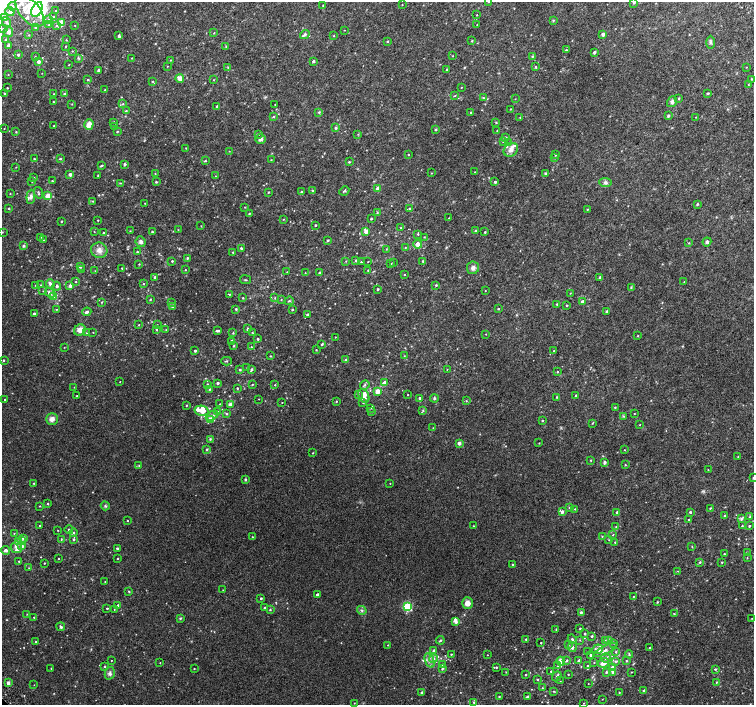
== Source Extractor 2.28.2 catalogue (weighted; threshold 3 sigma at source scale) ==
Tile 10 of 4 x 4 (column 2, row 3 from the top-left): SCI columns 1533-3036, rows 1581-2986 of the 6077 x 6036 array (HDU 1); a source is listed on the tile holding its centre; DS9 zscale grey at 2 x 2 block average (1 PNG px = mean of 2 x 2 image px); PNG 756 x 707 px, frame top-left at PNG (2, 2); each listed source drawn as its Kron ellipse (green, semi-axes under 4 px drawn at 4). Shown black and unused: <1% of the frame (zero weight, under 2 of 3 exposures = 2% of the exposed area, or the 3 px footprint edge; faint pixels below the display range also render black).
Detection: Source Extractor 2.28.2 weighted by HDU 2 'WHT'; one run over the whole footprint, this tile lists its part. Background 0.0287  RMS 0.011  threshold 0.0491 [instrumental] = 3 sigma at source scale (4.5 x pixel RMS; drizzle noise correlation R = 1.50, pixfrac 1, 0.0396/0.0396 arcsec/px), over >= 5 px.
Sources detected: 523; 3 inside a brighter object's white glare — neither listed nor drawn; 1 coinciding with a brighter row at this scale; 33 inside a brighter listed object's ellipse — not listed separately; the other 486 listed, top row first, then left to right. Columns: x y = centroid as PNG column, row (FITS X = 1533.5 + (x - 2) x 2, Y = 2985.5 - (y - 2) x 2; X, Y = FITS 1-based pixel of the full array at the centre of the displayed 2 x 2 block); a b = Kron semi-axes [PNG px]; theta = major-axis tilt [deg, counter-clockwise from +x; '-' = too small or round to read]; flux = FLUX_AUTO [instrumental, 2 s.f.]
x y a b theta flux
488 2 2 2 - 1.1
634 3 3 2 - 2.3
323 5 2 2 - 1.4
402 5 2 2 - 0.96
13 6 4 3 - 5.2
37 9 8 5 63 95
10 11 4 4 - 13
30 11 18 10 -49 48
56 11 3 2 - 2.1
477 15 2 2 - 1.2
4 17 3 3 - 7.4
53 17 3 3 - 5.2
48 20 4 4 - 4.2
553 20 3 2 - 1.9
6 22 5 3 - 4.5
62 22 3 3 - 22
49 25 4 3 - 3.2
57 25 3 3 - 2.5
75 25 2 2 - 1.1
477 25 2 2 - 1.1
35 28 3 3 - 2.6
3 29 2 2 - 1.4
344 30 2 2 - 1.3
9 32 5 4 - 7.6
214 33 2 2 - 1.3
305 34 5 3 - 4.4
603 34 2 2 - 17
29 35 2 2 - 1.2
119 36 3 2 - 5.2
333 36 2 2 - 1.4
5 40 2 2 - 1.5
66 40 3 2 - 1.5
387 41 2 2 - 2.7
472 41 3 2 - 2
711 42 6 3 89 4.1
8 45 3 2 - 4.2
66 46 2 2 - 1.3
226 46 3 2 - 1.6
566 50 3 3 - 2.5
72 51 3 3 - 1.8
594 52 3 3 - 4.9
18 55 2 2 - 3.8
35 56 2 2 - 1.3
453 56 3 2 - 1
533 56 3 2 - 2.1
78 58 4 3 - 3.4
131 58 2 2 - 1
171 60 3 2 - 1
39 61 3 3 - 7.5
313 61 2 2 - 5
69 65 2 2 - 1.2
167 66 2 2 - 1.1
228 67 3 2 - 1.4
535 67 2 2 - 2.3
746 67 2 2 - 1.2
99 70 2 2 - 10
447 70 3 2 - 4
42 73 2 2 - 0.81
8 74 3 2 - 1.1
180 78 4 3 - 17
88 79 2 2 - 1.5
752 79 3 3 - 2
213 80 2 2 - 1.1
153 81 2 2 - 1.7
748 84 3 2 - 1.1
462 87 2 2 - 0.84
7 88 2 2 - 1.6
105 90 2 2 - 1.3
4 93 3 2 - 2.3
708 93 4 2 - 2.3
54 94 2 2 - 1.3
64 94 3 3 - 2.8
455 96 3 2 - 1.6
483 98 3 3 - 2.7
678 98 3 2 - 1.6
515 99 2 2 - 0.74
53 101 2 2 - 1.3
672 102 6 4 54 9.1
72 104 3 2 - 1.2
123 104 3 3 - 2.4
275 105 2 2 - 1.2
217 106 2 2 - 3.2
510 109 2 2 - 1
126 111 3 3 - 2.8
319 112 3 3 - 2.2
471 112 3 2 - 2.1
668 116 4 3 - 3
274 117 3 3 - 2.4
520 117 2 2 - 1.2
696 117 2 2 - 1
114 122 3 2 - 1.7
496 122 3 2 - 1.5
89 125 5 4 - 19
53 126 2 2 - 1.1
115 126 3 2 - 3.2
4 128 2 2 - 0.9
336 128 3 2 - 4.3
436 129 3 3 - 1.8
497 130 3 2 - 1.4
16 132 2 2 - 1.5
117 132 3 2 - 1.6
258 134 3 2 - 1.6
358 134 3 2 - 1.5
505 137 3 2 - 2.8
260 139 5 4 - 7.9
503 141 3 3 - 3.9
509 142 3 2 - 1.7
186 148 2 2 - 1.2
511 150 8 6 41 15
229 151 2 2 - 0.83
408 154 2 2 - 1.2
555 155 3 2 - 1.6
554 158 3 2 - 2.1
34 159 2 2 - 1.9
60 159 3 3 - 2.5
271 160 2 2 - 1.2
205 161 3 2 - 2.1
349 162 3 2 - 1.9
125 164 3 3 - 2.8
101 166 4 2 - 2.4
16 167 2 2 - 1.1
475 172 2 2 - 0.98
431 173 3 2 - 1.1
545 173 4 3 - 2.8
70 174 2 2 - 12
155 174 2 2 - 0.88
98 175 2 2 - 1.8
215 176 2 2 - 1.1
34 178 2 2 - 1.7
32 181 2 2 - 1.4
52 181 2 2 - 1.9
156 182 3 2 - 2.2
495 182 2 2 - 4.1
605 182 6 4 -7 6.1
120 183 3 2 - 1.4
378 188 2 2 - 20
312 191 3 2 - 1.8
344 191 5 3 - 2.9
268 192 2 2 - 1.8
301 192 3 3 - 2.9
39 193 6 3 -70 2.7
10 194 2 2 - 1.2
48 196 3 2 - 34
31 197 7 4 85 7.8
93 201 2 2 - 1.3
145 203 2 2 - 0.88
697 204 3 2 - 2.4
245 207 2 2 - 1.2
9 208 2 2 - 2.1
410 209 3 2 - 3.8
587 209 3 2 - 1.5
249 213 2 2 - 1.5
377 213 4 2 - 2
449 218 2 2 - 1.3
283 219 3 2 - 1.1
371 219 2 2 - 1.9
98 220 2 2 - 1.3
61 221 2 2 - 1.5
315 225 2 2 - 2.3
201 226 2 2 - 0.96
401 228 3 3 - 2.1
178 230 2 2 - 1.1
94 231 2 2 - 1
130 231 2 2 - 1.3
366 231 4 3 - 14
475 231 3 3 - 2.5
2 232 3 2 - 1.5
152 232 2 2 - 1.9
485 232 2 2 - 2.7
103 233 2 2 - 1.5
418 234 3 2 - 1.8
40 237 2 2 - 1.8
424 237 3 2 - 1.2
43 240 3 3 - 1.9
328 240 3 3 - 2.4
141 242 5 5 - 7.3
707 242 4 4 - 5.4
689 243 3 2 - 1.5
417 244 4 4 - 17
24 246 3 3 - 3.2
405 247 2 2 - 1.3
241 248 3 2 - 2.7
386 249 2 2 - 1.1
99 250 8 7 - 16
137 252 2 2 - 1.7
233 252 2 2 - 1.6
187 258 3 3 - 2.5
356 260 3 3 - 3.2
172 261 2 2 - 2
346 261 3 2 - 1.3
423 261 3 2 - 1.9
361 262 2 2 - 1.9
368 262 3 2 - 0.99
393 262 2 2 - 1.4
391 263 2 2 - 1.5
139 264 2 2 - 1.6
80 267 3 3 - 5
122 268 2 2 - 1.6
473 268 6 6 - 9
81 270 2 2 - 1.3
185 270 2 2 - 1.4
368 270 2 2 - 1.7
95 271 2 2 - 0.82
287 272 2 2 - 1.1
305 273 2 2 - 1
319 273 2 2 - 4.4
404 275 2 2 - 1.3
155 277 2 2 - 4.4
600 277 2 2 - 4.6
246 280 6 2 -9 2.1
76 282 3 2 - 1
684 282 2 2 - 0.96
50 284 4 3 - 7.7
143 284 2 2 - 1.4
35 285 3 2 - 1.6
41 285 3 2 - 1.5
436 285 3 3 - 2.2
57 286 4 3 - 3.8
70 286 3 3 - 7.8
631 288 3 2 - 1.9
378 289 2 2 - 2.7
43 291 2 2 - 0.9
485 291 2 2 - 0.88
50 293 5 4 - 9.8
570 293 2 2 - 0.96
229 294 3 2 - 1.4
53 297 3 2 - 27
243 298 2 2 - 1.6
275 298 3 2 - 1.3
150 299 2 2 - 2.1
281 299 2 2 - 1.2
289 301 5 2 - 2.3
102 302 3 2 - 1.6
172 302 3 2 - 2
582 302 3 2 - 8.4
557 304 3 2 - 1.9
567 305 2 2 - 2.3
172 307 4 3 - 2.5
56 309 3 2 - 1.1
236 309 3 3 - 3.4
498 309 2 2 - 2.2
292 310 2 2 - 2.1
606 311 3 2 - 2
87 312 5 3 - 5.1
34 314 2 2 - 6.2
307 314 3 2 - 2.9
139 325 2 2 - 1.2
157 325 2 2 - 1.2
248 329 2 2 - 6
80 330 6 5 - 13
156 330 2 2 - 1.6
166 330 3 2 - 1.7
217 331 3 3 - 4.3
93 332 2 2 - 1.1
252 332 3 2 - 1.1
87 333 3 2 - 2.4
233 333 3 2 - 1.8
486 334 2 2 - 0.9
638 336 2 2 - 1.4
335 337 2 2 - 1.1
258 339 2 2 - 3.3
232 341 3 2 - 4.7
322 344 3 2 - 2.4
234 346 3 2 - 2
64 347 2 2 - 0.95
251 347 3 2 - 1.4
316 350 2 2 - 1.3
195 351 2 2 - 4.7
554 351 2 2 - 1.9
270 356 3 2 - 1.5
404 356 2 2 - 1.1
4 360 3 2 - 1.9
346 360 3 3 - 3
226 361 5 2 - 2.3
247 368 2 2 - 1.4
251 369 4 2 - 4
447 369 2 2 - 1.1
240 370 3 3 - 3.1
557 372 2 2 - 2
120 382 2 2 - 0.93
218 383 2 2 - 4.7
384 383 2 2 - 20
207 384 3 2 - 1.8
252 385 3 2 - 1.5
275 385 2 2 - 1.7
365 385 5 3 - 4.4
74 387 2 2 - 0.81
237 388 2 2 - 2.1
210 389 3 2 - 2.1
377 391 3 3 - 26
358 395 2 2 - 1.1
408 395 2 2 - 1.3
576 395 2 2 - 3.4
77 396 2 2 - 2.1
364 396 7 5 -64 13
557 397 2 2 - 2.2
420 398 3 2 - 5.1
434 398 4 3 - 2.8
259 399 2 2 - 0.8
5 400 2 2 - 2.9
336 401 3 2 - 1.5
466 401 3 2 - 1.3
282 402 2 2 - 1.1
363 403 3 2 - 1.8
220 404 2 2 - 0.96
186 405 2 2 - 2.1
230 405 2 2 - 18
615 407 3 2 - 1.7
371 408 3 2 - 1.7
423 410 3 3 - 2.1
202 411 7 5 -11 20
218 412 4 3 - 3.4
371 412 3 2 - 1.6
634 413 3 2 - 1.1
226 414 3 3 - 2.5
212 416 7 4 29 7.8
623 416 3 2 - 1.9
52 419 6 6 - 12
210 419 3 3 - 13
542 421 2 2 - 2.2
592 423 3 2 - 1.3
640 425 2 2 - 0.98
433 428 2 2 - 0.95
210 439 3 3 - 2.5
459 443 2 2 - 14
539 443 2 2 - 1
207 450 3 2 - 3.1
624 450 2 2 - 1.1
313 453 2 2 - 1.5
738 457 2 2 - 1.1
591 460 3 2 - 1.5
604 462 4 3 - 5
139 465 3 3 - 1.8
625 465 2 2 - 1.4
708 469 2 2 - 0.95
753 478 3 2 - 2.6
245 479 3 3 - 3.4
34 483 2 2 - 1.5
390 483 2 2 - 0.93
48 504 2 2 - 2.3
40 506 2 2 - 1.4
105 506 4 3 - 3.2
569 508 3 3 - 1.9
710 508 3 2 - 1.8
575 509 2 2 - 1.4
562 512 3 3 - 5.8
617 512 2 2 - 5.5
690 512 2 2 - 4.4
725 515 2 2 - 2.1
750 517 3 3 - 2.6
741 519 4 3 - 5.3
689 520 2 2 - 1.4
127 521 2 2 - 1.5
39 526 2 2 - 2.2
473 526 2 2 - 1.4
742 526 3 2 - 1.7
749 526 3 2 - 2.7
616 527 3 2 - 1.1
58 530 2 2 - 1.1
69 530 4 3 - 4.1
73 532 4 3 - 3.7
14 533 2 2 - 1.2
613 535 3 2 - 1.2
602 536 2 2 - 1.2
252 537 3 2 - 1.3
23 538 3 3 - 8.2
61 539 3 2 - 1.7
73 539 3 3 - 3.4
609 540 3 2 - 2.1
22 541 3 3 - 2.6
18 542 3 3 - 3.6
615 542 2 2 - 1.9
22 546 4 4 - 5.6
692 546 3 2 - 1.4
17 547 6 5 - 9.7
117 548 2 2 - 3.2
6 550 4 3 - 10
747 553 3 3 - 1.6
724 554 2 2 - 2.1
747 558 2 2 - 1
59 559 2 2 - 1.2
117 559 2 2 - 1.6
19 561 2 2 - 2.1
700 562 3 3 - 2.7
722 562 2 2 - 1.6
44 563 2 2 - 1.5
512 565 2 2 - 1.6
29 568 2 2 - 1.1
678 571 2 2 - 1.1
105 581 2 2 - 1.1
223 590 3 2 - 1.1
129 591 3 2 - 1.9
317 595 2 2 - 7.5
633 596 2 2 - 1.3
261 598 2 2 - 3.3
657 602 3 2 - 2
467 603 6 5 - 16
118 605 3 3 - 3.9
407 607 3 3 - 220
107 608 2 2 - 1.8
264 608 2 2 - 2
114 609 2 2 - 1
270 610 3 3 - 1.9
362 610 5 3 - 4.1
581 612 3 2 - 3.5
27 614 2 2 - 0.99
674 614 3 2 - 1.4
34 617 2 2 - 1.5
180 618 4 3 - 2.2
752 618 2 2 - 0.82
456 622 4 3 - 6.4
61 627 4 3 - 4.2
580 628 2 2 - 1.8
556 629 2 2 - 1.4
585 634 2 2 - 3
592 636 2 2 - 3.2
526 639 2 2 - 2.1
572 639 5 3 - 3.2
440 640 4 2 - 2.4
580 640 3 2 - 1.5
605 640 3 2 - 1.7
609 640 4 3 - 3.1
36 642 2 2 - 2.9
541 643 2 2 - 1.3
614 643 2 2 - 1.3
568 644 3 3 - 2.3
388 645 2 2 - 1
572 647 4 3 - 6.5
650 648 2 2 - 3.3
597 649 5 4 - 6.9
605 650 13 4 27 9.9
434 651 4 3 - 6.5
587 652 2 2 - 1.2
616 652 3 3 - 2.5
451 654 2 2 - 1.9
629 654 4 3 - 2.3
487 655 2 2 - 0.84
590 655 3 3 - 3.1
606 658 5 5 - 6
433 659 4 4 - 8
111 660 2 2 - 0.92
430 660 7 4 -69 9.7
567 660 4 2 - 2.2
561 661 4 3 - 26
579 661 2 2 - 9.1
615 661 4 2 - 2.7
626 661 3 2 - 2.3
160 663 2 2 - 1
594 663 3 2 - 1.4
603 663 6 4 10 17
443 665 3 3 - 3.7
105 666 2 2 - 2.7
558 666 3 3 - 2.4
587 666 3 2 - 1.6
496 667 3 3 - 2.2
613 667 3 2 - 20
51 668 2 2 - 0.97
442 668 3 2 - 2.5
194 669 2 2 - 1.3
715 669 3 3 - 2.3
551 671 2 2 - 1.5
506 672 2 2 - 1
606 672 3 3 - 2.9
613 672 3 3 - 12
631 672 2 2 - 1
110 673 6 5 - 6.6
568 674 2 2 - 1.3
525 675 2 2 - 1.8
557 676 5 2 - 2.9
538 679 3 2 - 1.8
560 681 2 2 - 0.79
716 682 2 2 - 1.4
8 683 2 2 - 14
588 684 2 2 - 0.81
34 685 2 2 - 0.83
542 688 2 2 - 1
553 691 3 2 - 1.8
644 691 2 2 - 7.5
619 692 2 2 - 1.3
422 693 3 3 - 5.5
499 696 2 2 - 1.7
528 697 2 2 - 11
602 699 2 2 - 0.83
474 702 3 3 - 2.2
354 703 2 2 - 0.92
583 703 2 2 - 0.88
Isophote crosses this tile's border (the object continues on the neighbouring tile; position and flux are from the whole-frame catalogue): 3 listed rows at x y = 488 2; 2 232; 753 478
Diffuse or blended objects may show on this block-average render without a row.